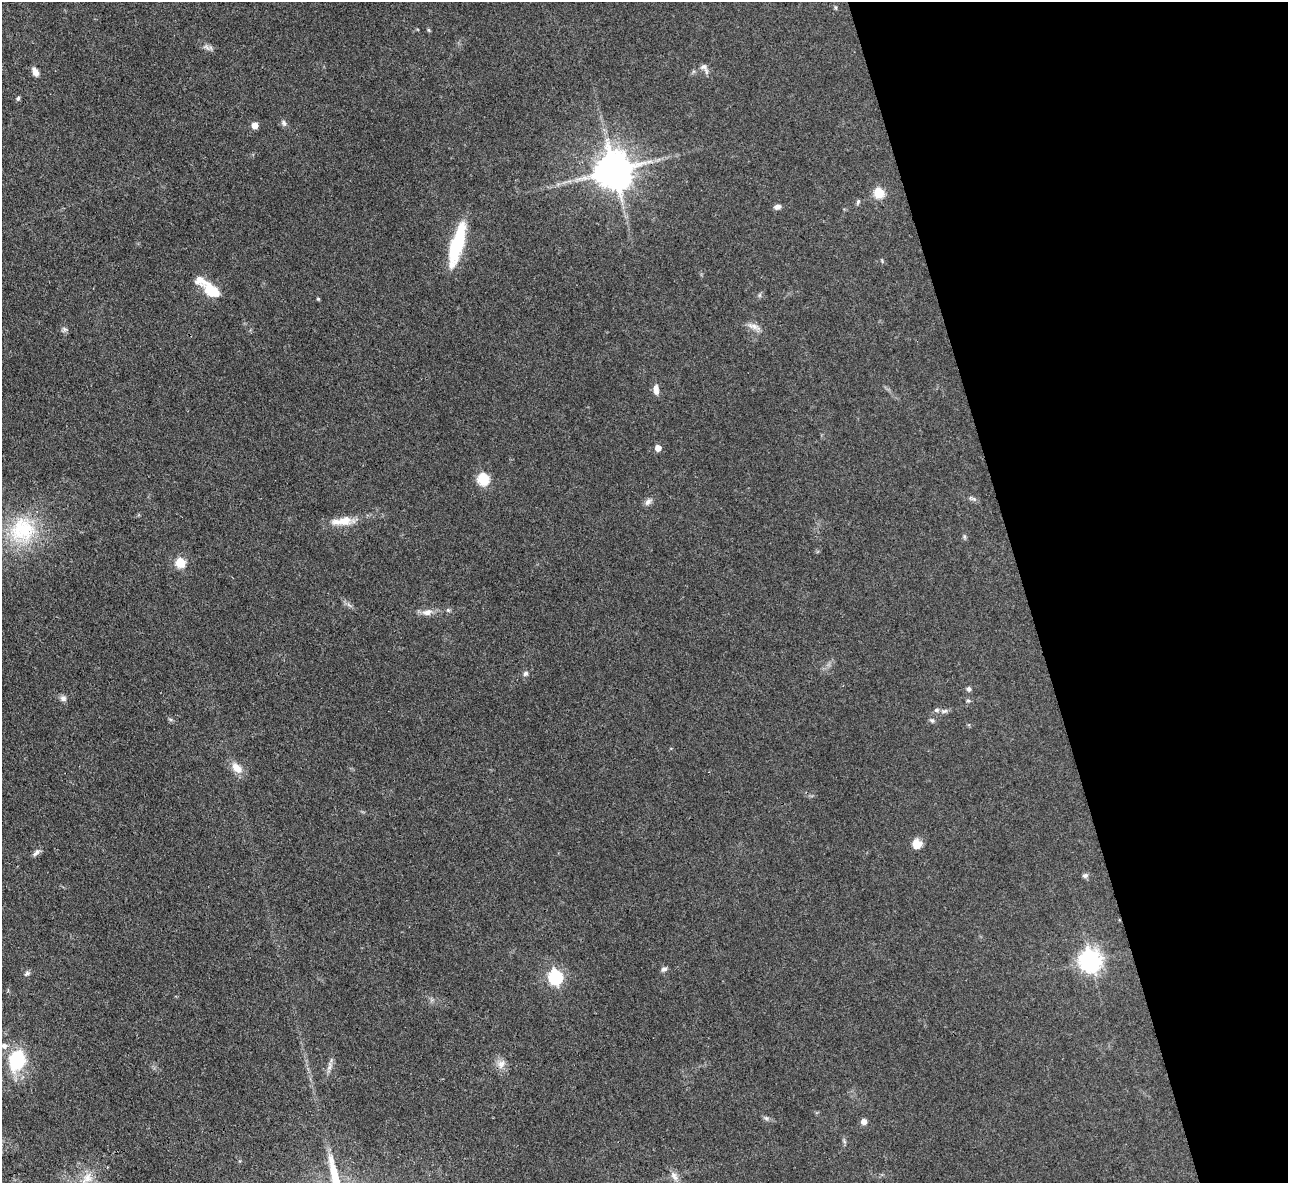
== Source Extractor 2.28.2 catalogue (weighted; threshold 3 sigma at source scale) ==
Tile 12 of 4 x 4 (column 4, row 3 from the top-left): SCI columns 3861-5146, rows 1323-2503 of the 5146 x 5128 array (HDU 1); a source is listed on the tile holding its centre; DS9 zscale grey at full resolution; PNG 1290 x 1185 px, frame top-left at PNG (2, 2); no overlay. Shown black and unused: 20% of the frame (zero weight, under 3 of 4 exposures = <1% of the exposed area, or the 3 px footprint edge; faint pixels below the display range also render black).
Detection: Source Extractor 2.28.2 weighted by HDU 2 'WHT'; one run over the whole footprint, this tile lists its part. Background 0.0978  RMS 0.0066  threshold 0.0297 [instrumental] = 3 sigma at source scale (4.5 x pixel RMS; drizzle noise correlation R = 1.50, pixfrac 1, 0.05/0.05 arcsec/px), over >= 5 px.
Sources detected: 52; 2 inside a brighter listed object's ellipse — not listed separately; the other 50 listed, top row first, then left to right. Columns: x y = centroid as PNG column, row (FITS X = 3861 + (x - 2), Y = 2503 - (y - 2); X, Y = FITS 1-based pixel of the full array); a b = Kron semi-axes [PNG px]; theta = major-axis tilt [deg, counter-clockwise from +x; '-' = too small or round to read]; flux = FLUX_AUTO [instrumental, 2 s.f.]
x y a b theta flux
836 8 5 3 - 0.79
429 30 5 4 - 0.83
206 47 12 5 -32 2.3
704 67 10 8 -30 2.7
35 72 10 6 -63 4.3
18 98 6 4 78 1.1
284 123 8 6 -64 1.9
255 125 5 5 - 8
614 170 11 10 - 2000
879 193 6 5 - 41
858 201 7 4 64 1.1
777 207 8 6 11 2.6
457 245 41 11 74 48
212 291 25 12 -40 17
759 295 7 4 89 1
318 299 4 4 - 0.74
753 326 19 7 -16 4.2
65 329 9 5 -33 1.5
656 390 13 6 -85 4
658 448 5 5 - 6.2
483 479 6 6 - 65
648 502 11 6 38 2.7
342 521 30 10 6 12
22 529 40 35 22 51
964 537 7 4 -89 1
180 563 5 5 - 35
427 612 15 9 7 4.7
525 673 7 6 - 1.7
969 689 6 6 - 1.5
63 698 8 8 - 2.4
968 700 6 4 -1 0.91
944 711 11 5 18 2
932 720 7 5 -41 1.3
237 768 17 10 -42 7.1
917 844 11 10 - 6.9
36 853 13 5 45 2.2
1085 875 7 6 - 1.7
1090 960 8 7 - 440
664 969 8 6 31 1.8
27 973 7 5 44 1.5
555 977 7 6 - 120
4 1046 8 7 - 2.7
17 1060 20 16 73 40
501 1064 12 10 47 4.8
329 1067 12 5 73 2.8
766 1118 7 4 -44 1.3
864 1122 5 5 - 5
844 1141 7 4 -72 1.1
674 1176 16 7 -59 4
87 1178 19 11 50 8.6